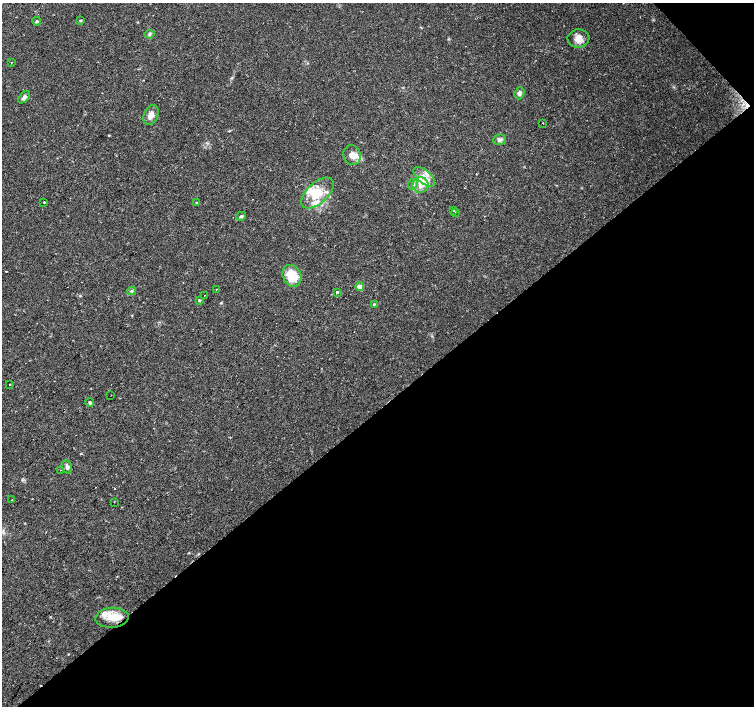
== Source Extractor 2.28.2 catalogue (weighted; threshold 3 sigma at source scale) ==
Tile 12 of 4 x 4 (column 4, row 3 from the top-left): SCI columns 4516-6018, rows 1620-3026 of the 6018 x 5986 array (HDU 1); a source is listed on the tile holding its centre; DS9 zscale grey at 2 x 2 block average (1 PNG px = mean of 2 x 2 image px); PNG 756 x 708 px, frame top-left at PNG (2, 3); each listed source drawn as its Kron ellipse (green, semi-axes under 4 px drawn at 4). Shown black and unused: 43% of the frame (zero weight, under 2 of 3 exposures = <1% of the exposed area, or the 3 px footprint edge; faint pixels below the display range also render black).
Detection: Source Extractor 2.28.2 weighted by HDU 2 'WHT'; one run over the whole footprint, this tile lists its part. Background 0.0339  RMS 0.0039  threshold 0.0178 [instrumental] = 3 sigma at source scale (4.5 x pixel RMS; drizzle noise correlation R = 1.50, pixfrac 1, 0.0396/0.0396 arcsec/px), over >= 5 px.
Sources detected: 44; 2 cosmic-ray / hot-pixel residue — neither listed nor drawn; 6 inside a brighter listed object's ellipse — not listed separately; the other 36 listed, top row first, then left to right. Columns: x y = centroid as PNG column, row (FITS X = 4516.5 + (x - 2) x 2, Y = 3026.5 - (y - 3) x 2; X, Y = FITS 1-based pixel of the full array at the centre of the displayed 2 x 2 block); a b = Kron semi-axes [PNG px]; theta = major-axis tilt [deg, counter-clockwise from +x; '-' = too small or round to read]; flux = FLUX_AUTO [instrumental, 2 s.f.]
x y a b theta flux
80 20 4 2 - 0.92
37 21 4 3 - 1.3
149 34 5 4 - 1.5
578 38 11 9 7 8.1
11 63 2 2 - 0.37
519 93 6 4 68 2.3
24 97 7 4 48 2.7
151 115 10 7 66 5.9
543 123 2 2 - 1.1
500 140 7 5 12 2.4
352 155 10 8 -70 7.5
424 177 13 6 -41 9.3
413 184 5 4 - 2.2
421 185 8 8 - 7.4
318 193 20 10 43 21
44 202 2 2 - 2.2
197 203 3 3 - 0.71
453 210 2 2 - 6.6
455 212 2 2 - 1.5
241 216 5 3 - 1.5
292 276 11 9 -64 23
360 287 4 3 - 7.1
216 289 2 2 - 0.35
132 291 4 4 - 1.3
337 292 2 2 - 17
204 295 2 2 - 0.71
199 300 4 3 - 0.92
374 304 3 2 - 0.82
10 384 2 2 - 0.42
111 395 2 2 - 0.51
90 402 5 4 - 1.4
67 467 7 4 -72 2.9
60 470 2 2 - 0.64
12 500 2 2 - 0.94
114 502 2 2 - 0.41
112 618 17 10 4 16
Diffuse or blended objects may show on this block-average render without a row.